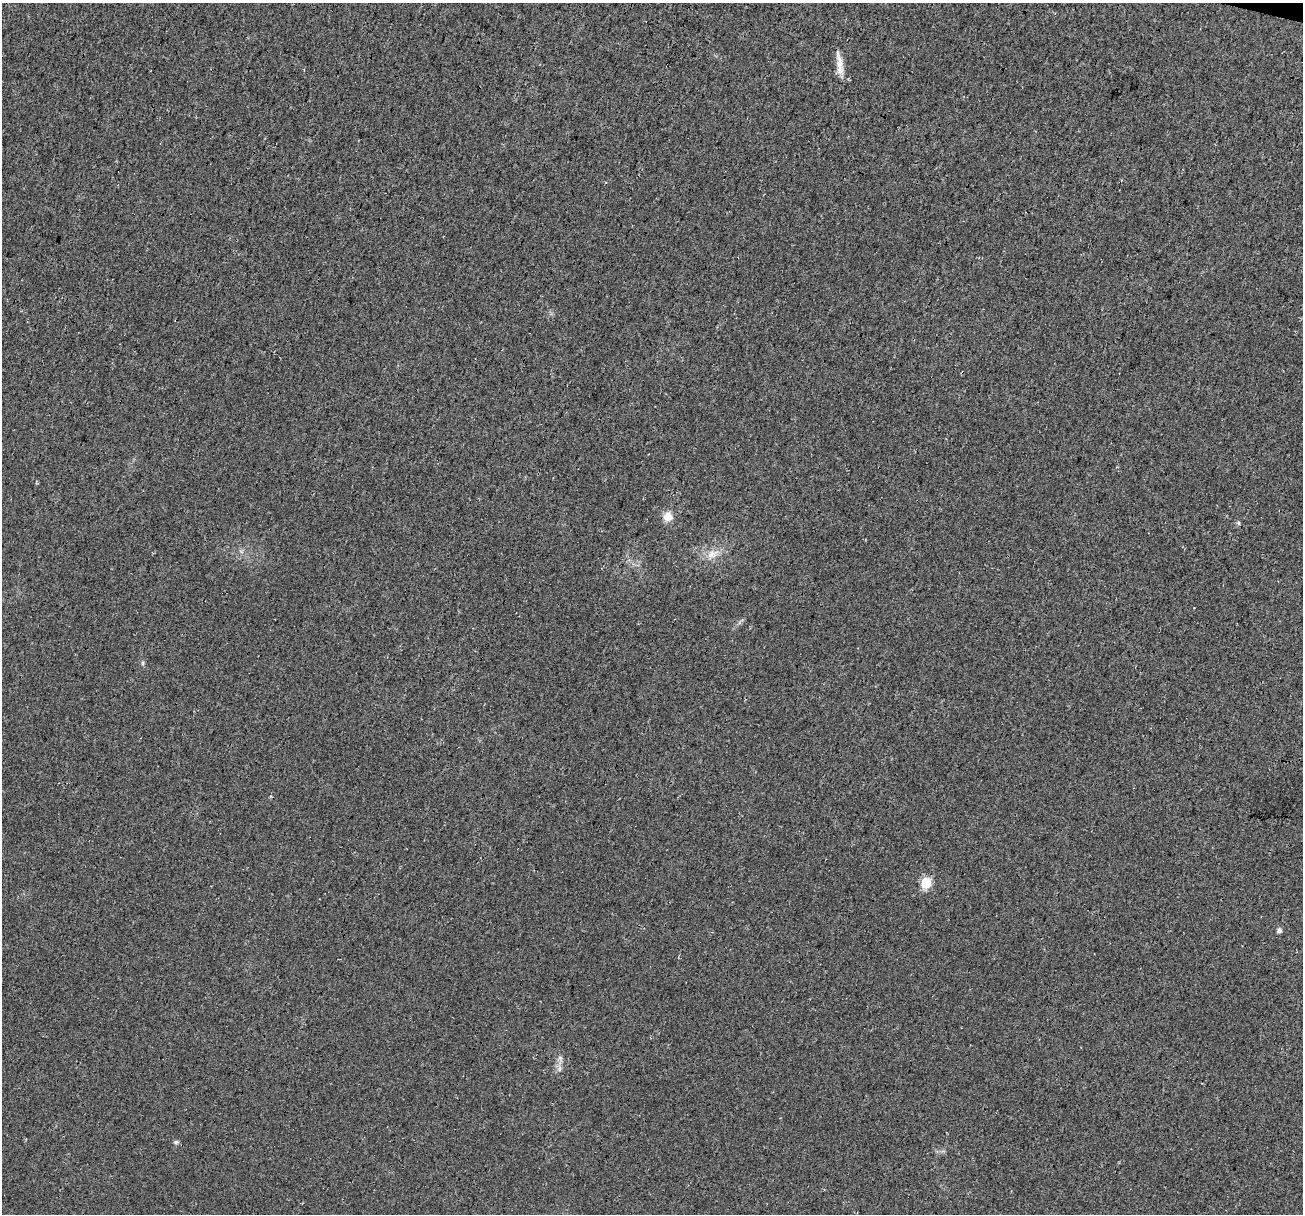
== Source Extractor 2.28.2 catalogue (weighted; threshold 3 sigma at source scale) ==
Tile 10 of 4 x 4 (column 2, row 3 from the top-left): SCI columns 1320-2620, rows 1487-2698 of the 5250 x 5459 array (HDU 1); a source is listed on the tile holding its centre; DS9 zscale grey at full resolution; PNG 1305 x 1216 px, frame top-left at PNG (2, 3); no overlay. Shown black and unused: <1% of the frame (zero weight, under 3 of 4 exposures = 5% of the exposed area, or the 3 px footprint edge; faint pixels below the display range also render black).
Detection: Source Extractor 2.28.2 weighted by HDU 2 'WHT'; one run over the whole footprint, this tile lists its part. Background 0.0167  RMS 0.0067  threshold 0.03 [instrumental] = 3 sigma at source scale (4.5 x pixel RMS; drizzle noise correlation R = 1.50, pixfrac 1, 0.0396/0.0396 arcsec/px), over >= 5 px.
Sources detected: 8; all 8 listed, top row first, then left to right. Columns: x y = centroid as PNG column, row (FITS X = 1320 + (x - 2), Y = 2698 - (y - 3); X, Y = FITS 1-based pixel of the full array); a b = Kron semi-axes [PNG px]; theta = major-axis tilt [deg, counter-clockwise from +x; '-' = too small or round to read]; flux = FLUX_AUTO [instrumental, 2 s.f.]
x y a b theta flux
840 62 30 7 -79 7.3
668 517 11 11 - 6.4
1239 523 6 4 -89 0.94
711 554 15 9 26 6.2
926 883 6 6 - 45
1279 930 5 5 - 2.3
560 1058 7 4 -19 1.2
176 1142 6 5 - 1.3